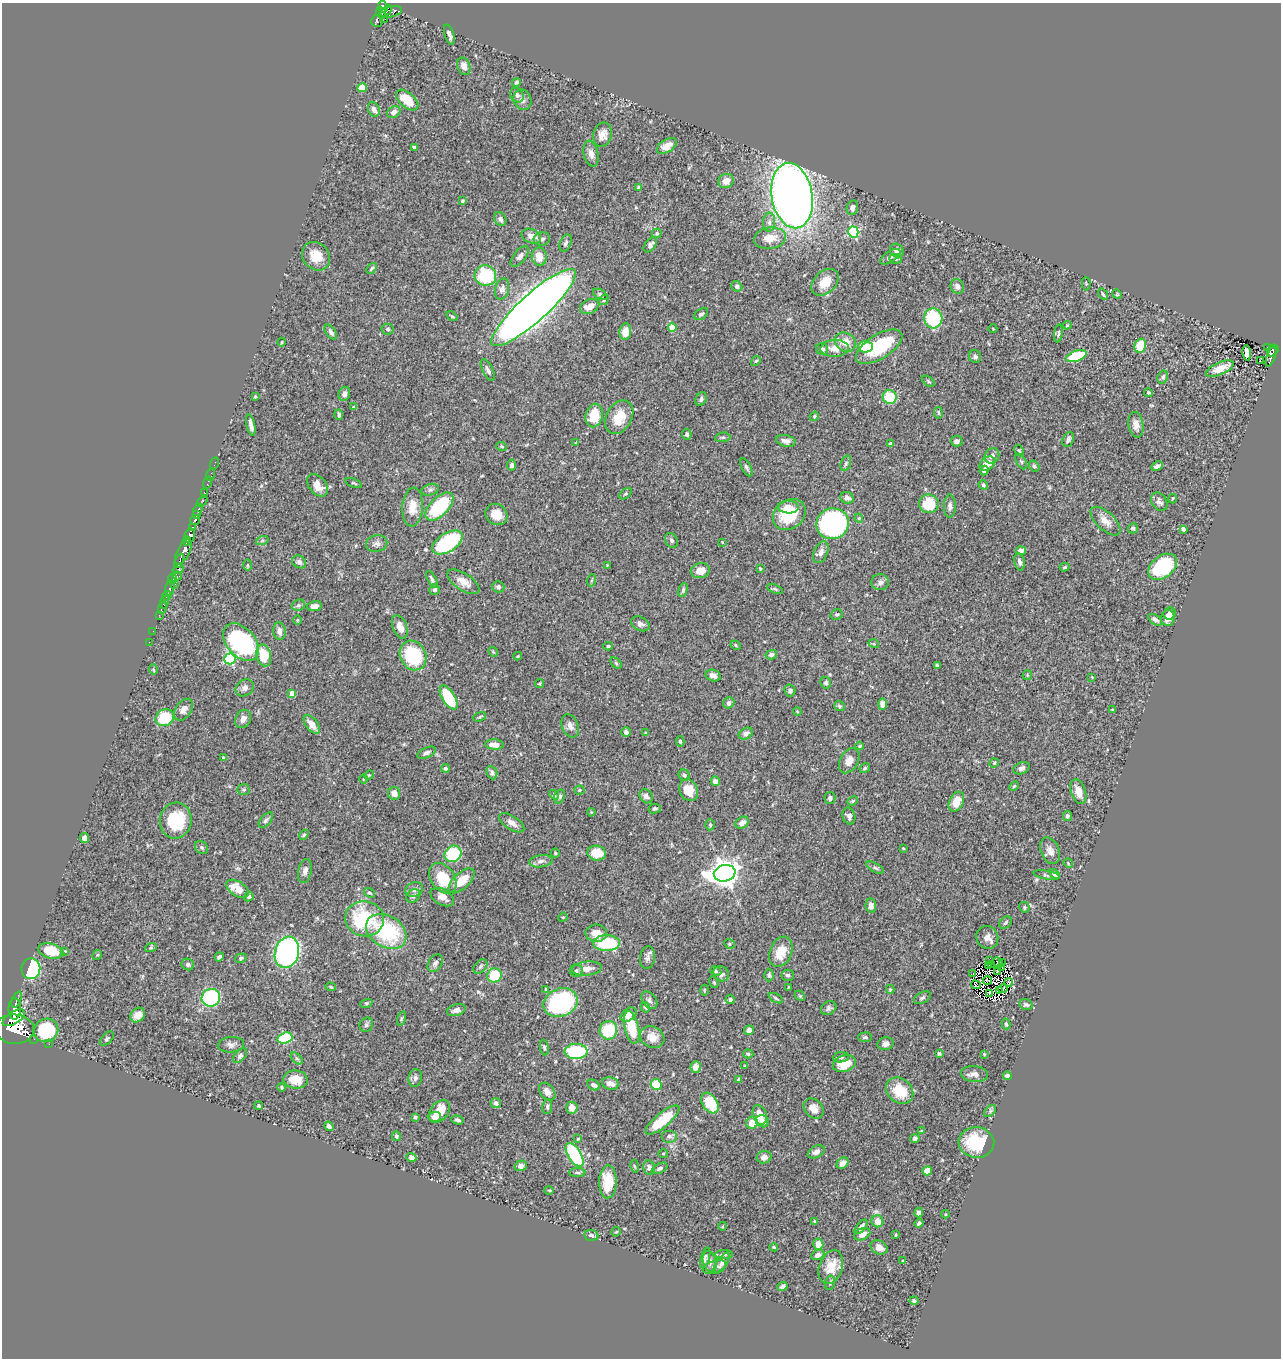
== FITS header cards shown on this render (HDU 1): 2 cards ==
NAXIS1  =                 1279
NAXIS2  =                 1356

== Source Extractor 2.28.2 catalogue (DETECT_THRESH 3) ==
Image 1279 x 1356 px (HDU 1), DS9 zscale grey, 1 PNG px = 1 image px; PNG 1283 x 1360 px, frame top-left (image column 1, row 1356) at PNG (2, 3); each listed source drawn as its Kron ellipse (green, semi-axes under 4 px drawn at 4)
Background 0.91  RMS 0.028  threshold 0.0826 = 3 sigma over >= 5 px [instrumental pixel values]
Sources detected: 452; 2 with non-positive FLUX_AUTO (blend fragments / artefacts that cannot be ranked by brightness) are neither listed nor drawn; the other 450 listed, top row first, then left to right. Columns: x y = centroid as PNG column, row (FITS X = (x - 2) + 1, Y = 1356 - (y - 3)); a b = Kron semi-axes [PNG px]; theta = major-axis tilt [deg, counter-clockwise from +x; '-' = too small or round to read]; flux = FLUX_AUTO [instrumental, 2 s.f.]
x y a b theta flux
383 7 6 4 -64 490
386 11 7 4 42 290
390 12 12 5 15 390
381 13 6 4 -69 340
385 19 2 2 - 12
377 21 6 5 - 250
449 35 10 4 -72 7.5
464 66 9 6 -69 12
516 82 4 4 - 3.7
362 88 5 4 - 34
517 95 7 6 - 6.1
407 100 13 7 -41 33
522 100 10 9 - 8.2
374 109 7 5 -65 9.2
394 112 7 5 31 7.8
602 135 12 9 74 16
667 146 11 6 30 16
414 147 4 3 - 3.9
591 154 13 7 -78 12
726 181 8 7 - 16
639 188 4 4 - 4
792 196 33 20 -80 1800
462 201 3 3 - 2.5
852 208 7 5 77 7
500 219 7 5 -61 6.9
769 222 9 6 88 7.7
853 232 5 5 - 200
657 233 5 4 - 2.7
531 236 10 7 -22 16
770 238 16 11 9 28
542 239 8 6 14 6.1
566 243 9 5 68 5.1
650 245 9 5 52 6.9
897 250 7 6 - 9.7
316 256 15 13 -48 31
520 256 12 6 52 6.6
539 257 9 7 -80 22
890 257 11 5 33 6.2
895 259 6 5 - 3.1
372 268 6 3 49 2.6
485 276 11 10 - 100
825 282 15 10 43 31
1086 284 7 3 -85 1.8
737 286 6 5 - 5.6
957 286 7 6 - 7.6
502 289 11 7 77 8.9
600 294 8 4 -30 3.9
1103 294 6 3 -54 3.2
1117 294 5 4 - 2.2
604 300 6 4 38 2.6
590 306 10 7 23 18
534 307 55 14 42 3100
701 314 8 5 33 3.9
452 316 6 3 -33 2
933 318 10 9 - 120
1067 325 4 3 - 2
672 328 4 4 - 42
388 329 6 5 - 4.5
993 329 4 3 - 1.2
331 332 8 4 -56 6
625 332 8 5 82 23
1058 333 9 3 82 2.7
282 342 4 3 - 1.6
845 342 11 9 -30 23
1140 346 7 5 70 45
865 347 7 5 -1 53
879 347 26 12 32 110
1268 347 3 2 - 23
835 348 14 8 2 20
822 349 6 5 - 6.5
1273 350 6 5 - 120
1247 353 8 4 -83 7.3
975 356 6 6 - 5.7
1076 356 10 5 20 83
1271 357 10 4 70 130
756 361 5 4 - 2.7
1260 361 3 2 - 2.4
1220 369 15 6 24 29
488 370 12 5 -63 6.4
1163 377 7 5 63 4.3
928 381 7 3 -36 2.3
1149 393 4 4 - 2.5
344 394 7 6 - 7.4
255 397 4 3 - 2.2
890 397 7 6 - 69
701 399 7 5 64 4.3
354 407 4 4 - 2.9
938 413 6 3 -81 1.9
339 415 5 4 - 5.5
594 416 12 8 77 52
814 416 5 4 - 3
619 417 18 12 61 40
251 425 11 4 -78 8.7
1136 425 13 7 -80 13
687 434 5 4 - 4.1
723 437 7 5 6 3.3
1068 439 8 5 68 6.1
786 441 10 5 -12 9.2
957 441 6 5 - 6.9
576 442 3 2 - 1.4
890 444 4 4 - 5.3
502 446 5 4 - 2.4
1019 451 6 4 -61 2.2
992 456 8 7 - 8.9
1021 461 8 4 -62 3.4
215 463 6 2 72 16
846 463 8 5 71 3.7
987 464 8 6 34 25
512 465 5 4 - 5.6
1034 466 6 5 - 3.6
1157 466 6 3 28 5.4
746 467 10 4 -64 4.8
984 471 5 4 - 4.3
210 475 6 2 72 12
207 483 6 2 72 25
354 483 8 2 -23 2.3
318 485 13 8 -50 21
983 485 5 4 - 3
430 490 9 5 18 5.1
204 492 3 2 - 8.8
626 494 7 4 38 2.8
847 498 7 5 -22 6.8
1172 499 5 2 - 1.8
202 501 6 3 36 75
1159 502 10 7 -57 6.7
929 504 10 9 - 48
439 506 18 9 46 150
950 506 11 6 90 7.5
412 507 19 10 86 28
788 507 10 6 -1 15
198 510 7 3 60 330
196 515 4 3 - 280
496 515 11 10 - 22
789 515 17 14 37 71
859 518 4 4 - 2.2
195 520 5 3 - 650
1105 521 18 9 -43 19
832 524 16 15 - 350
192 528 4 3 - 400
1133 528 5 5 - 3.5
1183 529 4 4 - 6
190 536 7 5 75 970
671 540 8 6 -61 4.6
187 541 4 3 - 460
262 541 6 4 20 3.1
447 542 17 9 32 180
722 542 3 3 - 1.5
377 544 11 8 13 8.1
1021 551 5 4 - 9.4
183 552 14 6 62 660
821 552 11 6 68 11
179 561 7 3 66 330
299 562 7 6 - 6.8
1019 562 8 5 -77 7
247 565 6 4 -90 2.2
607 565 3 3 - 1.3
1065 567 5 3 - 2.6
1163 567 16 11 37 150
178 569 6 3 31 180
760 569 3 2 - 1.8
700 571 9 7 14 18
177 576 5 3 - 200
172 579 5 3 - 120
432 579 9 4 -61 4.9
592 580 6 4 70 2.3
463 582 18 8 -33 19
880 582 8 8 - 8.1
175 584 2 2 - 98
498 587 6 5 - 4.4
170 588 8 3 79 750
775 589 8 4 -21 3
435 590 5 5 - 4.7
683 590 7 4 76 3.8
167 596 5 3 - 460
165 602 7 3 76 290
298 605 7 5 20 3.9
314 606 7 5 11 8.2
162 608 6 3 71 170
1170 613 6 6 - 10
837 614 6 5 - 3.3
159 615 2 2 - 14
1168 618 8 7 - 15
297 620 5 3 - 1.6
1155 620 8 4 -35 6
640 624 10 6 -27 7.7
400 627 12 7 -69 17
153 631 2 2 - 10
279 631 9 6 -83 9.7
149 642 2 2 - 13
241 642 21 14 -49 280
874 644 5 3 - 1.6
736 645 5 4 - 2.5
608 646 4 3 - 2.6
493 652 5 4 - 2.2
264 655 11 7 -77 50
413 655 15 12 -61 120
771 655 6 4 14 5.5
518 656 4 3 - 2
230 659 6 5 - 190
616 663 7 4 -45 2.8
937 665 4 3 - 3
153 670 5 4 - 2.4
713 675 8 5 -17 8.6
1027 675 5 4 - 2.4
1092 677 2 2 - 1.3
826 683 6 5 - 4.2
540 684 4 3 - 2.2
245 688 10 8 34 8.5
790 690 6 5 - 6.2
292 693 4 4 - 24
449 697 13 6 -59 86
729 703 6 5 - 5.4
882 704 6 4 89 9.8
839 706 5 4 - 3
183 710 12 8 55 12
1112 710 3 3 - 1.9
797 711 4 3 - 1.4
480 717 7 4 21 2.6
165 718 9 8 - 68
243 719 10 7 60 11
312 724 11 6 -52 18
570 726 12 8 -68 11
626 732 5 4 - 7
645 733 4 3 - 1.8
746 734 7 5 29 6.5
680 741 5 4 - 2.6
494 745 9 5 -4 14
860 746 4 3 - 2.2
426 753 10 5 24 6.3
223 758 3 2 - 2.1
849 761 13 9 60 16
994 763 4 4 - 2.5
445 768 4 4 - 4.5
865 768 5 4 - 2.7
1022 768 8 5 22 6.3
492 773 7 5 -66 6
369 775 5 4 - 2.1
684 775 6 5 - 5.6
363 779 5 3 - 1.7
715 781 5 4 - 7.3
1014 786 5 3 - 1.9
244 790 6 6 - 3.3
580 790 5 4 - 2.5
689 790 11 9 -64 28
1078 792 13 7 -71 22
394 793 6 6 - 13
554 795 5 4 - 3.4
559 796 7 5 70 4.8
646 796 7 6 - 6.5
830 798 6 5 - 4.1
853 801 5 3 - 2.4
956 802 10 7 64 28
655 809 6 4 11 3.3
591 812 4 3 - 1.7
849 816 8 6 -75 7.9
1067 816 5 4 - 4.8
266 820 9 5 48 4.5
176 821 18 16 81 90
512 823 14 6 -33 12
742 823 7 5 35 9.9
710 825 5 4 - 2.4
304 835 6 4 49 2.3
85 838 5 4 - 9.1
202 847 7 5 -46 3.8
903 848 4 3 - 1.6
1050 851 14 9 -66 13
555 853 4 4 - 2.3
597 853 9 7 -13 40
453 854 9 8 - 100
541 861 12 6 7 8.4
1068 863 5 4 - 1.7
875 868 9 4 -29 4
305 871 12 6 77 9
725 873 11 8 11 2600
1055 874 6 4 -47 4.1
1047 875 13 4 -9 4
443 878 17 12 -54 56
462 881 16 8 43 36
237 889 12 7 -33 30
414 889 9 7 25 7.3
369 893 6 4 -37 2.8
413 896 8 6 37 5.1
249 897 5 3 - 2.9
442 897 13 7 -29 15
871 906 7 5 -84 8.9
1024 907 5 5 - 3.2
563 917 5 4 - 1.8
364 919 19 17 -8 130
1005 923 7 5 46 3.8
386 931 22 15 -31 150
596 933 10 8 0 20
987 937 11 10 - 13
607 943 13 8 -1 120
729 944 5 4 - 2.7
151 947 6 4 18 2.6
51 951 13 7 -15 45
65 951 4 4 - 1.6
287 952 16 12 74 540
781 952 16 11 67 35
97 955 5 4 - 2.1
219 957 5 3 - 4.8
241 958 6 4 21 2.9
647 958 11 7 81 7
989 961 2 2 - 1.7
435 963 9 6 57 6.8
998 963 6 3 -61 4.9
1003 963 3 2 - 2.8
188 964 6 5 - 4.9
988 965 2 2 - 1
991 965 3 2 - 0.011
480 966 8 5 51 4.2
1001 968 4 2 - 1.7
31 969 10 9 - 250
587 969 15 7 6 14
576 971 6 6 - 4.3
716 971 6 4 -29 2.5
997 971 3 2 - 1.1
721 974 8 7 - 7.3
973 974 2 2 - 2
494 975 7 7 - 67
769 975 6 5 - 3.5
788 975 6 5 - 4.8
987 980 4 2 - 0.28
714 982 6 4 -69 2.3
1009 982 4 3 - 0.99
976 985 5 3 - 1.7
331 987 5 4 - 2.1
788 987 4 2 - 1.3
1003 988 5 3 - 3.1
546 989 4 4 - 2
890 989 4 4 - 2.1
704 990 5 3 - 1.9
999 990 2 2 - 1
989 994 4 3 - 1.6
800 996 6 4 -44 2.4
211 998 9 8 - 160
776 998 8 4 -26 3.1
922 998 9 5 30 4.6
17 999 8 3 67 320
730 999 5 4 - 3.6
649 1000 10 6 -55 6.6
366 1003 6 4 18 2.4
560 1003 17 14 22 210
1026 1005 7 5 -14 3.4
645 1007 5 4 - 2.4
829 1008 8 6 31 4.9
15 1009 10 6 89 2500
456 1010 9 5 16 10
138 1015 8 6 45 15
628 1015 9 6 38 14
14 1018 12 6 33 2900
401 1019 7 3 71 2.5
1006 1024 5 3 - 2.8
366 1025 7 6 - 4.2
632 1027 16 7 -77 58
14 1029 19 14 -4 7000
46 1030 12 11 - 120
608 1030 9 8 - 73
749 1030 5 4 - 11
652 1037 12 10 -30 17
865 1037 7 4 1 3.7
285 1038 7 5 18 84
34 1039 2 2 - 13
107 1039 9 5 45 4
49 1044 2 2 - 7.8
885 1044 8 6 15 8.8
231 1045 13 8 4 8.3
544 1047 8 4 -82 3
576 1051 11 7 1 120
748 1054 5 4 - 2.8
939 1054 4 3 - 2.7
984 1054 4 3 - 1.5
240 1056 9 5 49 4.8
841 1057 8 5 8 4.8
297 1058 7 4 -44 3.8
844 1064 12 8 16 32
745 1066 3 3 - 2.3
696 1067 5 5 - 16
974 1074 13 8 -5 11
1007 1076 4 4 - 5.8
415 1078 9 6 81 5.6
738 1079 4 3 - 2
295 1080 12 9 -4 27
610 1083 8 6 -12 14
594 1085 7 5 -29 6.5
656 1085 6 5 - 57
282 1087 4 3 - 2.5
900 1091 15 12 -42 51
547 1092 10 7 -51 11
496 1103 5 5 - 8.4
710 1103 11 7 -57 64
259 1106 4 4 - 2.7
547 1106 7 4 83 4
572 1108 6 5 - 15
814 1108 11 8 -48 14
990 1111 7 4 46 3.7
439 1112 13 8 51 36
760 1115 10 7 -71 22
415 1117 4 3 - 2.5
434 1117 6 5 - 16
457 1120 6 4 -16 3.6
662 1120 21 7 39 54
762 1121 7 6 - 9.9
752 1123 6 6 - 26
329 1126 5 3 - 5.7
922 1131 4 3 - 2.5
396 1136 5 4 - 3.6
669 1136 8 6 0 5.8
915 1138 4 4 - 5.6
578 1139 3 3 - 1.5
976 1142 18 15 -6 84
816 1152 9 5 26 9.3
663 1153 5 3 - 1.7
575 1155 13 6 -58 130
411 1157 5 4 - 7.2
764 1157 7 6 - 10
843 1163 6 5 - 12
521 1166 6 5 - 8.7
635 1166 6 3 -80 2.1
649 1168 7 6 - 7.4
659 1168 8 5 27 4.8
927 1171 5 4 - 19
577 1173 8 4 0 3.9
608 1182 16 8 88 48
549 1190 5 3 - 1.9
919 1212 5 4 - 5.9
945 1214 4 3 - 1.4
814 1221 4 3 - 1.9
877 1221 6 6 - 16
919 1223 4 4 - 5
723 1226 4 3 - 1.4
861 1227 9 4 50 7.8
616 1232 5 4 - 1.9
862 1234 8 5 26 12
591 1235 7 5 -6 5.3
895 1235 3 2 - 1.4
818 1244 6 5 - 19
774 1247 4 3 - 2.5
879 1247 9 6 -26 12
724 1254 9 3 0 3.2
818 1255 7 5 25 9.2
705 1258 10 4 74 4.3
903 1260 4 2 - 1.3
710 1262 11 7 -73 7.3
722 1263 12 5 56 8
715 1267 12 6 18 6.7
831 1267 17 11 70 34
830 1283 7 4 77 3.3
783 1286 5 4 - 5.2
914 1301 4 4 - 3.7
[2 non-positive-flux detections neither listed nor drawn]